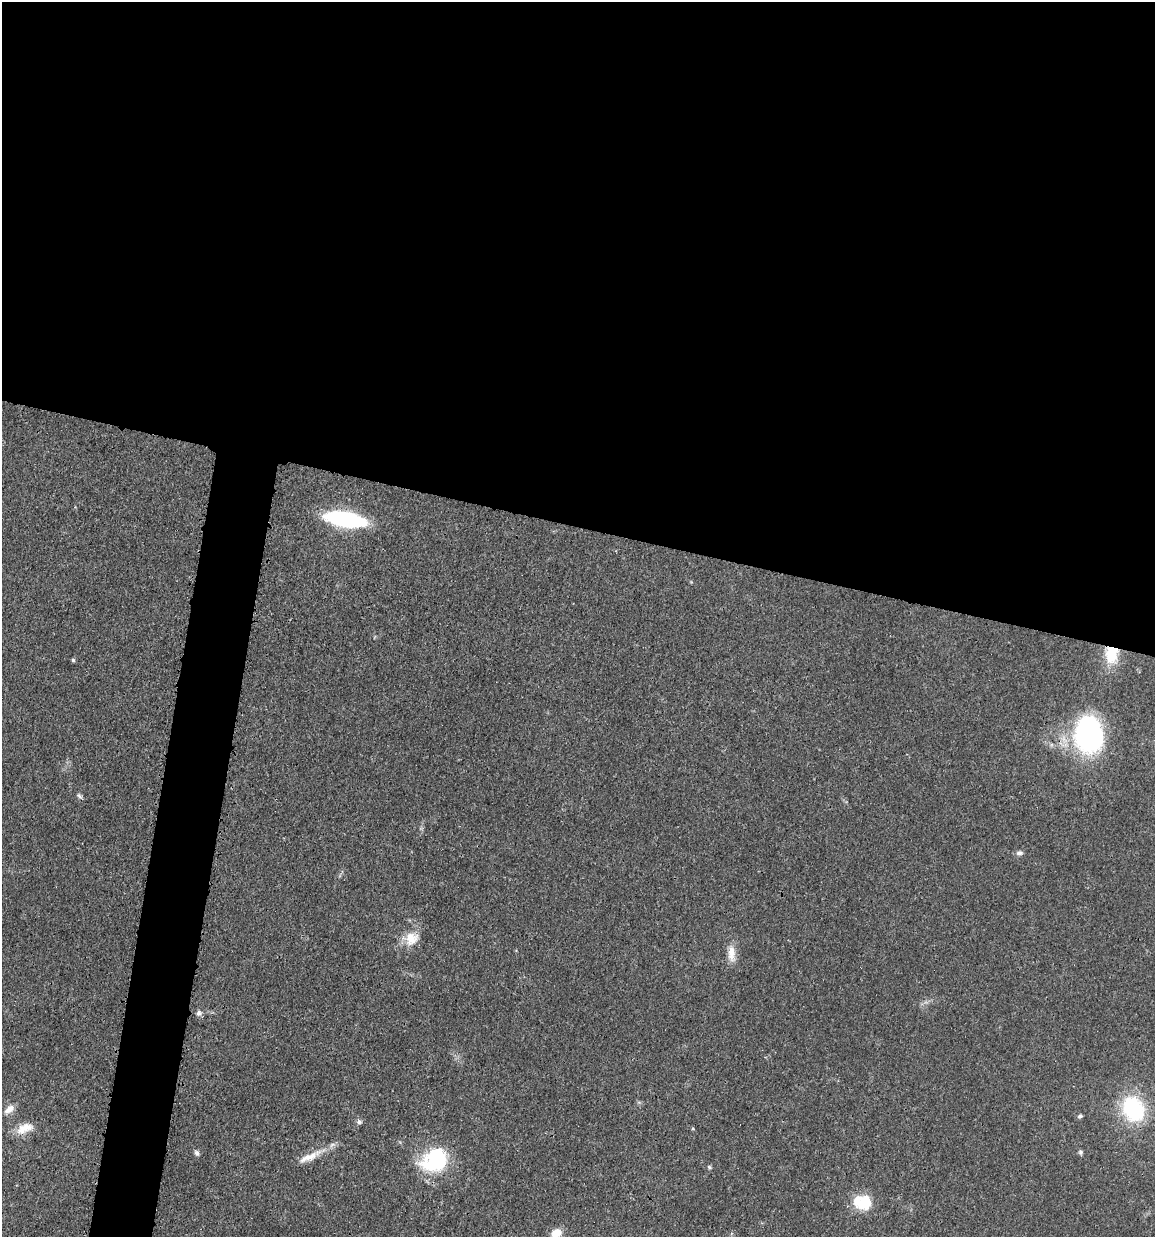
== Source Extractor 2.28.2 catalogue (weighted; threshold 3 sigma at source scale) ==
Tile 3 of 4 x 4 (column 3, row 1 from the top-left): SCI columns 2551-3703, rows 3711-4945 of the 4983 x 4952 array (HDU 1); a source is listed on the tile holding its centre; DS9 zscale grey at full resolution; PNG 1157 x 1239 px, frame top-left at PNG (2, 2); no overlay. Shown black and unused: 46% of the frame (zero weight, under 3 of 4 exposures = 1% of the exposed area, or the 3 px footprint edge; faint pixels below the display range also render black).
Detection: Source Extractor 2.28.2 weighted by HDU 2 'WHT'; one run over the whole footprint, this tile lists its part. Background 0.0209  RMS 0.0023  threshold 0.0103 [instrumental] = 3 sigma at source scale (4.5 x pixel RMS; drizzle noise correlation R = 1.50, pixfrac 1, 0.05/0.05 arcsec/px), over >= 5 px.
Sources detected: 22; all 22 listed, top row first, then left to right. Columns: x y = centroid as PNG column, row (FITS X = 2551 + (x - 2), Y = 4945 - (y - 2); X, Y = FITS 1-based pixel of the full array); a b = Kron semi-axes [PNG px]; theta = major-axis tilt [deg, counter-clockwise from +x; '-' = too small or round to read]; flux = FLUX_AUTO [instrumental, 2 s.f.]
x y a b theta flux
345 519 33 11 -10 36
1111 654 22 16 82 6.9
73 660 5 5 - 0.36
1088 735 37 29 -82 42
79 796 8 4 -45 0.49
1019 853 10 6 6 0.73
411 939 18 17 - 4
731 953 23 9 -88 2.8
199 1013 8 7 - 0.79
9 1109 14 8 37 1.7
1133 1109 22 17 -62 23
1080 1116 7 5 19 0.44
359 1122 7 6 - 0.61
26 1127 21 11 5 3.3
1080 1152 6 6 - 0.45
197 1153 8 5 -51 0.62
310 1157 38 9 24 3.8
434 1160 32 25 32 17
709 1167 5 4 - 0.34
862 1202 23 18 -8 6.7
556 1233 13 10 26 2.9
731 1234 5 3 - 0.27
Overlapping masked pixels (flux is a lower limit): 1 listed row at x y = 1111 654
Isophote crosses this tile's border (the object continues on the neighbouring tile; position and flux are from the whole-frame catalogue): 1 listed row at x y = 556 1233